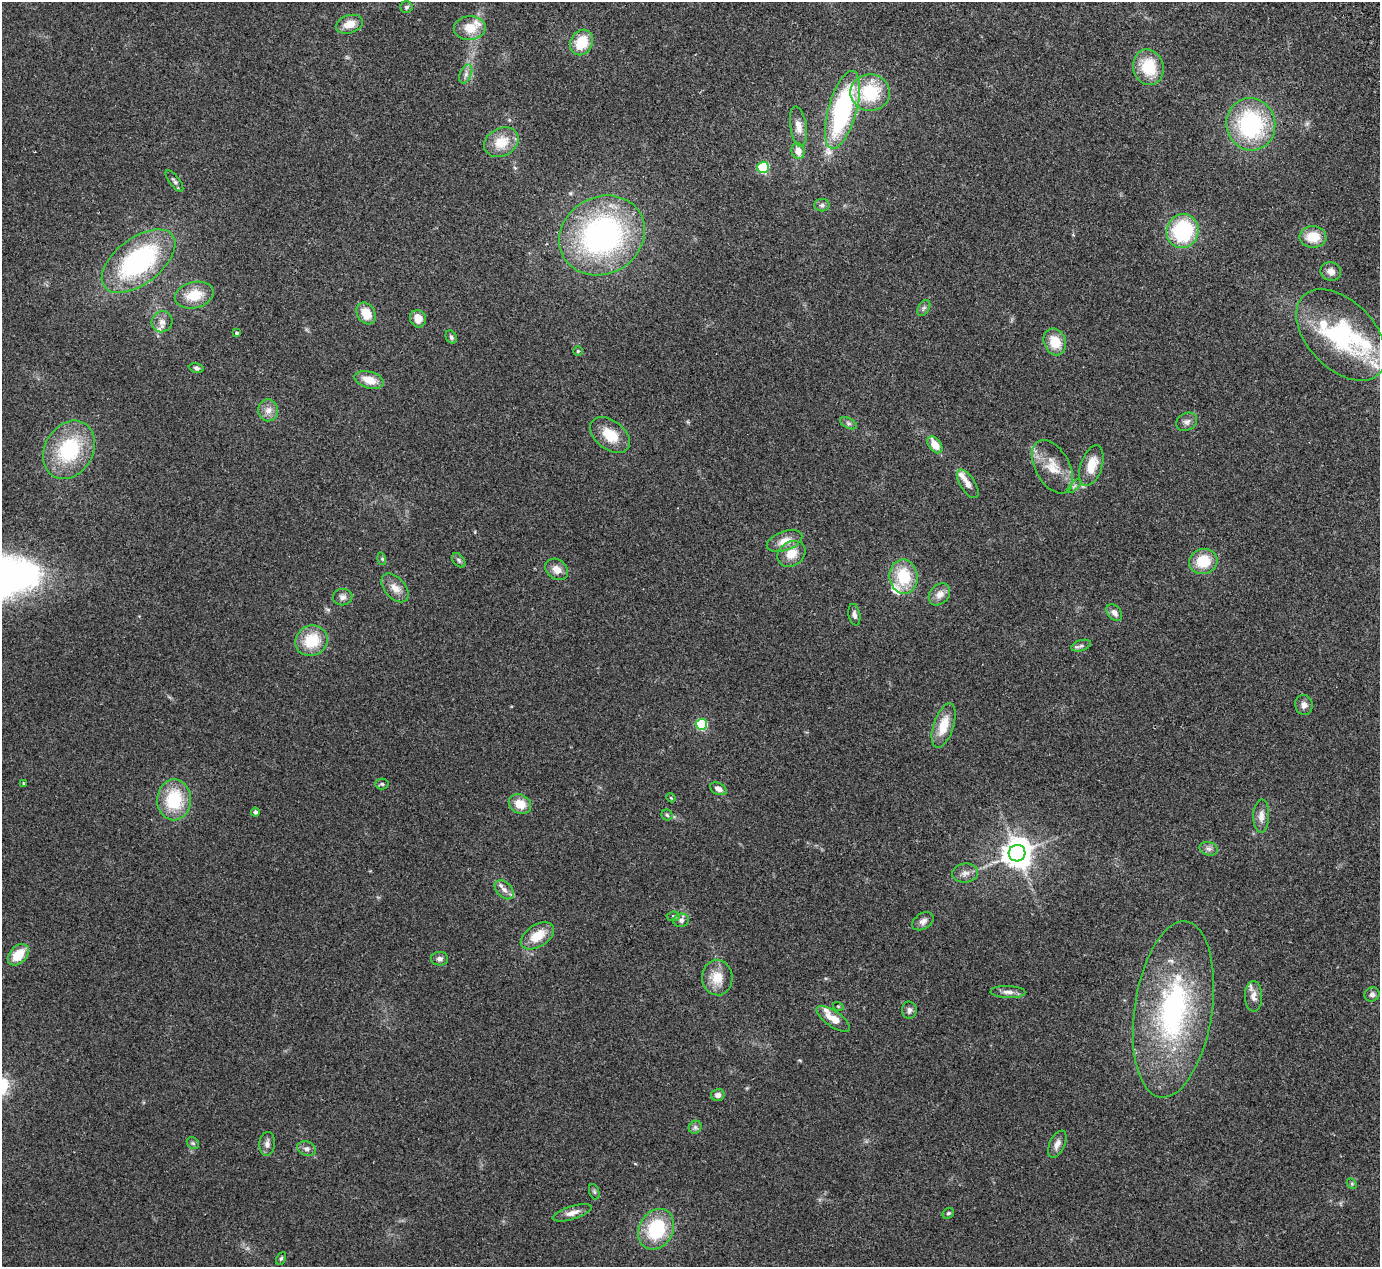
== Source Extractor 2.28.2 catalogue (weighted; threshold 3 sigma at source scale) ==
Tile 10 of 4 x 4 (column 2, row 3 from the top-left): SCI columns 1434-2811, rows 1448-2712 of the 5623 x 5551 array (HDU 1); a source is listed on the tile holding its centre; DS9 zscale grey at full resolution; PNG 1382 x 1269 px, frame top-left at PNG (2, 2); each listed source drawn as its Kron ellipse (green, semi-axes under 4 px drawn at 4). Shown black and unused: <1% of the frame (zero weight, under 2 of 3 exposures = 3% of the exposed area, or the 3 px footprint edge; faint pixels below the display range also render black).
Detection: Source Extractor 2.28.2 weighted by HDU 2 'WHT'; one run over the whole footprint, this tile lists its part. Background 0.215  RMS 0.011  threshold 0.0512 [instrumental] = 3 sigma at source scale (4.5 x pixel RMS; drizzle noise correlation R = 1.50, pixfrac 1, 0.05/0.05 arcsec/px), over >= 5 px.
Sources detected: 108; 10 inside a brighter listed object's ellipse — not listed separately; the other 98 listed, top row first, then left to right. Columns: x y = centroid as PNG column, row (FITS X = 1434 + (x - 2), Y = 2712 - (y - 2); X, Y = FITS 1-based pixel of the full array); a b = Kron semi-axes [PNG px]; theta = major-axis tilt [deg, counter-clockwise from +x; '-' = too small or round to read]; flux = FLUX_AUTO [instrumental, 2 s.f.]
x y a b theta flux
406 7 6 6 - 2.5
349 24 14 9 17 14
470 28 16 12 3 21
581 42 13 11 60 31
1148 67 18 15 -77 39
466 74 10 6 69 4.6
870 93 20 18 -1 58
842 110 40 14 74 180
1251 124 26 24 -76 130
798 126 20 8 -81 11
501 142 18 14 28 25
798 151 8 6 -69 10
763 167 5 5 - 100
174 181 13 5 -52 3.3
822 205 7 6 - 2.8
1183 231 17 16 - 92
602 235 44 38 30 290
1313 237 13 11 0 24
138 261 43 23 37 170
1331 271 10 9 - 7.9
194 295 20 13 14 26
924 308 9 5 60 3
366 313 11 9 -58 19
418 319 9 7 -70 12
162 322 11 10 - 7.1
237 333 4 3 - 1.9
1341 335 54 33 -46 150
451 337 7 5 -64 3.1
1055 342 14 11 -68 23
578 351 5 5 - 1.5
196 368 8 4 -8 2.4
369 380 15 8 -15 17
268 410 11 10 - 8.1
1187 422 11 8 28 5
848 423 9 5 -27 2.8
610 435 22 14 -38 26
935 445 9 6 -53 16
69 450 31 24 60 83
1091 466 21 10 71 23
1052 467 29 17 -61 26
968 484 16 7 -57 8
1074 486 9 3 45 2.1
785 541 18 9 20 14
791 554 15 12 33 17
382 559 6 4 -74 1.6
459 560 8 5 -52 2.2
1203 561 14 12 16 31
557 569 12 9 -36 10
904 577 17 14 -83 43
395 588 17 10 -49 11
939 594 12 9 48 9.1
343 597 9 8 - 5
1114 612 9 6 -52 6.4
854 615 11 6 -80 4.3
312 641 16 15 - 36
1081 646 10 5 18 3
1304 705 10 8 -76 5.7
701 724 5 5 - 110
944 725 23 10 72 24
23 783 4 3 - 1.1
382 784 6 5 - 2
718 789 9 6 -24 6.1
671 798 4 3 - 1.2
174 800 20 17 89 54
520 804 11 9 -29 18
255 812 4 4 - 2.5
667 815 5 5 - 1.9
1261 816 16 8 88 8.4
1209 849 9 6 -16 3.9
1017 853 8 8 - 1700
965 873 13 9 7 7.2
504 890 11 7 -45 6.6
673 916 6 4 5 1.7
681 920 8 6 13 4
923 921 12 8 32 5.5
537 936 18 11 33 23
18 955 12 8 46 24
439 959 8 7 - 3.8
717 978 18 15 -86 20
1008 992 17 6 -2 6.2
1372 994 8 7 - 3.9
1253 996 15 8 -89 7.9
838 1006 5 3 - 1
1173 1009 89 39 82 220
909 1010 8 7 - 4.4
833 1019 20 7 -35 18
718 1095 7 6 - 4.9
695 1127 7 6 - 3
193 1143 7 5 -44 2.1
267 1144 12 8 85 5.5
1057 1144 14 7 63 7.4
307 1149 10 7 -19 4.2
1352 1184 6 4 -46 1.6
594 1192 8 5 -70 1.9
572 1213 20 6 17 8.9
948 1213 6 5 - 2
656 1229 21 17 61 69
281 1258 7 4 62 1.7
Overlapping masked pixels (flux is a lower limit): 1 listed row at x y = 1251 124